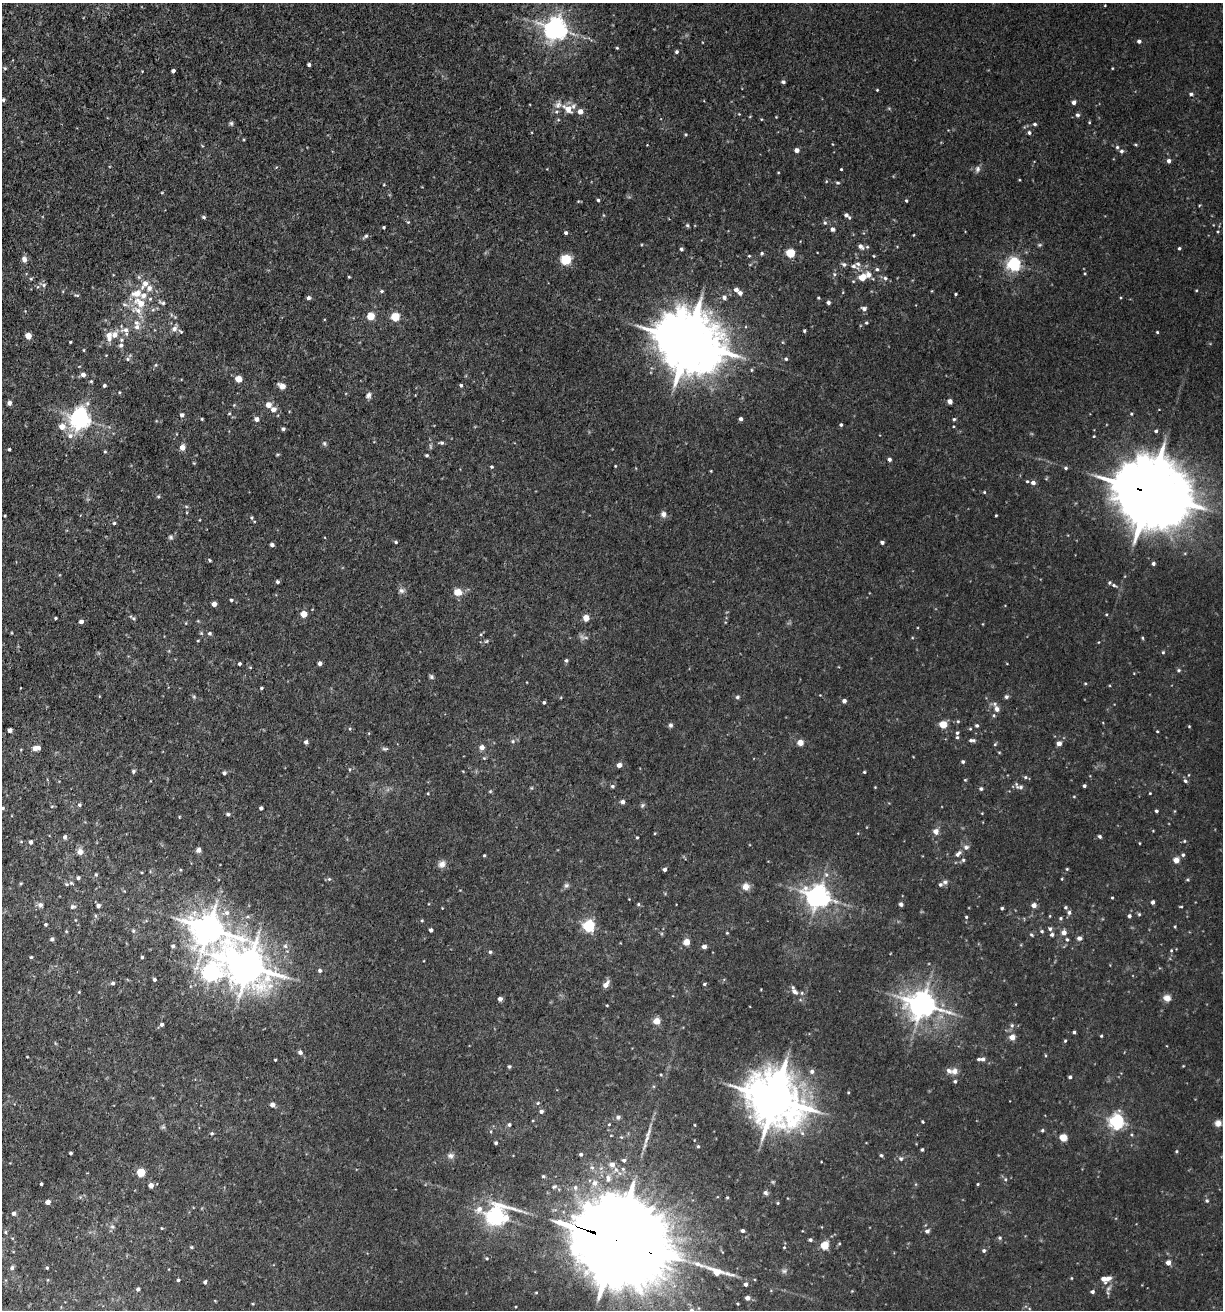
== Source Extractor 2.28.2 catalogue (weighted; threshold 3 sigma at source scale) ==
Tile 11 of 4 x 4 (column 3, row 3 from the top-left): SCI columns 2789-4009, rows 1360-2667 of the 5408 x 5343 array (HDU 1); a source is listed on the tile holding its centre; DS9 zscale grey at full resolution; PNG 1225 x 1312 px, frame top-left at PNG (2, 3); no overlay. Shown black and unused: <1% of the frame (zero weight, under 3 of 5 exposures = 5% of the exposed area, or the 3 px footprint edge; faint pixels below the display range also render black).
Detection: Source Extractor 2.28.2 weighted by HDU 2 'WHT'; one run over the whole footprint, this tile lists its part. Background 0.0203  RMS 0.0034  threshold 0.0152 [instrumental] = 3 sigma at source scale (4.5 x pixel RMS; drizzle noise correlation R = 1.50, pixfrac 1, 0.05/0.05 arcsec/px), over >= 5 px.
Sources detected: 447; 2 too faint to see at this stretch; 1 inside a brighter object's white glare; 2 long thin detections or spike segments (spike, bleed or trail) — not listed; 22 inside a brighter listed object's ellipse — not listed separately; the other 420 listed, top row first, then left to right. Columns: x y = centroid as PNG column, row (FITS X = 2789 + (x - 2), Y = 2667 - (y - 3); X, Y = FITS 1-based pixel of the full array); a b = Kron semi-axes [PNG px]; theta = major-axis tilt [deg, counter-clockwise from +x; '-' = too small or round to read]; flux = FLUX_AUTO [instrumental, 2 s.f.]
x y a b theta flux
1105 5 3 2 - 0.22
555 29 8 7 - 280
1139 41 4 4 - 0.89
617 48 4 3 - 0.35
677 52 4 4 - 0.71
309 65 4 3 - 0.88
5 68 5 4 - 0.39
1112 68 4 2 - 0.24
173 71 4 3 - 0.97
783 82 4 4 - 0.89
877 90 3 3 - 0.28
1191 94 5 4 - 0.64
3 100 6 5 - 0.63
1074 102 4 4 - 1.2
558 105 10 8 56 1.8
568 109 10 7 -39 3.7
580 111 5 5 - 2.2
739 114 4 3 - 0.23
1077 115 6 5 - 0.69
776 117 3 3 - 0.21
558 120 5 3 - 0.33
1089 122 4 3 - 0.28
231 123 6 5 - 0.66
1035 124 4 4 - 0.65
1029 133 5 4 - 0.69
686 135 4 3 - 0.36
832 144 4 2 - 0.21
1117 147 5 4 - 0.56
796 150 4 4 - 2.1
1121 151 5 5 - 0.8
1169 161 4 4 - 1.2
841 169 3 3 - 0.32
978 169 9 7 88 1.2
838 183 6 4 -1 0.5
162 193 5 3 - 0.29
598 200 4 3 - 0.46
578 201 5 3 - 0.33
906 201 3 3 - 0.44
603 215 5 3 - 0.25
846 215 5 4 - 0.86
204 217 5 4 - 0.59
408 222 4 4 - 0.34
825 223 6 5 - 0.62
687 225 5 4 - 0.54
384 227 3 3 - 0.41
832 229 4 4 - 1.1
566 233 4 4 - 0.68
913 235 4 2 - 0.25
366 236 8 5 39 0.71
1039 245 7 5 1 0.5
860 246 7 5 -41 1.4
867 247 5 5 - 0.5
1179 248 3 3 - 0.51
681 249 4 4 - 0.71
762 253 5 4 - 0.51
790 253 5 5 - 16
749 256 4 3 - 0.32
874 256 3 3 - 0.29
24 259 6 5 - 1.7
566 259 10 9 - 6.9
1014 264 5 5 - 81
853 266 13 7 -21 1.9
877 269 5 4 - 0.69
834 274 6 5 - 0.6
349 277 3 2 - 0.31
862 277 11 9 22 4.2
885 278 5 5 - 0.77
31 279 5 4 - 0.39
145 284 11 6 55 2.8
44 285 6 5 - 0.67
736 290 5 5 - 1.4
1196 290 4 3 - 0.28
382 291 5 4 - 0.57
740 293 4 4 - 1.5
956 294 3 2 - 0.4
77 295 8 4 -19 0.51
724 297 6 6 - 1.2
308 298 5 5 - 0.83
818 298 4 3 - 0.34
150 299 5 5 - 0.59
140 303 14 9 -33 5.3
162 303 11 5 -20 0.96
828 303 4 4 - 0.88
125 305 11 4 -5 1.1
864 308 7 5 -11 0.96
370 316 5 5 - 8.8
395 317 5 5 - 14
136 322 9 7 -12 1.7
866 323 4 3 - 0.38
174 329 7 7 - 1.7
126 330 14 8 4 2.7
804 331 3 3 - 0.44
1157 332 3 3 - 0.36
28 336 5 4 - 4.7
109 336 13 8 -83 2.8
688 341 20 16 -27 2500
70 342 3 2 - 0.32
121 345 6 5 - 0.9
84 350 4 3 - 0.27
128 359 6 5 - 0.68
786 359 5 4 - 0.53
156 365 5 5 - 0.41
752 370 5 4 - 0.4
83 375 5 5 - 1.6
238 379 5 4 - 5.6
91 381 4 4 - 0.39
104 385 4 3 - 0.62
461 385 4 4 - 0.62
282 386 5 4 - 4.2
119 392 5 3 - 0.29
368 395 8 7 - 1.1
950 401 4 4 - 2.7
9 403 4 4 - 1.2
268 405 5 5 - 2.7
274 409 7 7 - 1.7
229 414 5 3 - 0.3
1131 414 4 3 - 0.39
182 415 5 5 - 1.2
80 419 7 7 - 210
202 419 3 3 - 0.35
257 419 5 5 - 1.6
741 419 4 4 - 1
954 419 4 4 - 0.53
841 425 4 4 - 0.6
62 427 7 6 - 3.5
283 429 4 4 - 0.64
1156 431 4 4 - 0.57
70 436 9 7 -18 1.9
1094 436 3 3 - 0.29
324 443 7 5 -60 0.67
441 443 5 4 - 0.7
182 447 5 5 - 2.9
9 449 3 3 - 0.46
105 451 4 4 - 0.37
277 454 6 3 19 0.33
427 455 4 4 - 0.52
889 459 4 4 - 0.9
615 466 3 3 - 0.26
492 467 4 4 - 0.47
1066 468 5 4 - 0.54
711 471 3 2 - 0.26
1027 481 4 3 - 0.42
1033 483 5 4 - 1.3
984 492 4 3 - 0.34
1150 493 25 18 -24 4000
158 496 5 4 - 0.44
186 506 6 3 -19 0.4
663 514 8 7 - 1.5
996 515 3 2 - 0.35
5 516 3 2 - 0.31
252 518 5 5 - 0.47
114 523 4 4 - 0.51
171 537 7 6 - 0.68
396 542 4 3 - 0.55
882 542 4 3 - 0.97
272 545 4 4 - 1.1
210 560 4 3 - 0.38
1153 564 4 3 - 0.81
277 582 4 3 - 0.69
1114 585 6 4 -22 0.63
402 590 9 7 -6 1.1
458 592 11 9 1 3.1
231 600 4 3 - 0.53
214 604 4 4 - 2
303 614 5 4 - 5.4
1106 614 4 3 - 0.3
55 618 3 3 - 0.42
133 618 10 4 -32 0.7
586 618 4 4 - 5.6
81 621 5 4 - 1.1
186 623 5 3 - 0.27
210 633 5 5 - 0.63
1142 638 5 3 - 0.37
486 641 6 5 - 0.55
1163 652 4 4 - 0.41
566 660 5 4 - 0.64
320 663 4 4 - 1.3
239 664 3 3 - 0.62
1179 670 5 4 - 0.51
431 677 6 5 - 0.69
1085 683 5 3 - 0.33
20 688 3 2 - 0.19
261 688 4 3 - 0.43
820 695 3 2 - 0.19
194 697 6 4 -77 0.5
737 697 6 5 - 0.65
1006 697 6 5 - 0.67
844 701 4 4 - 1.2
544 702 3 3 - 0.53
997 709 8 6 -75 1.8
958 721 5 4 - 0.43
943 724 5 4 - 8.9
670 725 6 5 - 0.77
977 725 5 5 - 0.66
1189 726 4 3 - 0.29
350 729 5 4 - 0.41
970 729 4 4 - 0.35
10 730 4 4 - 1.6
1157 731 3 3 - 0.27
957 733 4 4 - 0.58
957 737 4 4 - 0.46
972 740 8 4 -1 0.96
513 741 5 5 - 0.58
306 742 4 4 - 1
800 743 7 6 - 2.1
1059 743 4 4 - 2.3
995 744 5 4 - 0.42
482 747 5 5 - 2.3
36 748 7 4 8 3.2
385 749 8 5 8 0.64
999 752 5 3 - 0.27
484 758 4 4 - 0.38
963 762 4 4 - 0.61
619 765 4 4 - 2
133 771 4 4 - 0.65
864 772 3 3 - 0.37
224 773 5 4 - 0.87
1025 777 6 5 - 0.63
965 780 4 4 - 0.31
1185 781 6 5 - 0.66
612 786 5 4 - 0.62
1019 786 14 6 -26 1.3
1084 786 3 3 - 0.68
875 787 3 3 - 0.24
531 788 5 4 - 0.39
981 789 4 4 - 0.72
490 791 5 4 - 0.38
428 793 4 4 - 0.3
1150 793 3 3 - 0.27
1074 796 4 3 - 0.27
622 802 5 5 - 1.1
79 805 5 5 - 0.58
642 805 7 5 47 0.63
3 808 6 5 - 0.59
261 808 4 4 - 0.91
1156 811 4 3 - 0.67
228 814 5 4 - 0.64
179 817 4 2 - 0.24
936 831 5 5 - 2.8
655 833 4 3 - 0.29
1100 836 4 4 - 0.71
65 837 5 4 - 0.89
637 837 3 3 - 0.38
1184 841 4 4 - 0.37
31 842 4 4 - 0.9
1139 843 4 2 - 0.23
966 847 8 6 3 1.2
198 850 6 5 - 1.2
80 852 7 7 - 2.1
958 854 10 5 43 1.3
484 855 3 3 - 0.39
1183 855 5 5 - 0.58
963 860 5 5 - 0.54
1176 860 4 4 - 3.8
442 864 10 8 45 1.8
664 869 4 4 - 0.9
1067 869 4 4 - 0.35
96 875 6 4 -90 0.45
78 878 4 4 - 0.69
329 879 6 6 - 0.57
1062 879 4 3 - 0.27
1187 880 5 3 - 0.38
945 882 7 6 - 0.95
71 883 5 5 - 0.54
566 885 7 7 - 0.86
746 887 10 10 - 2.3
818 896 8 7 - 300
1112 898 3 3 - 0.31
629 899 2 2 - 0.18
1153 902 4 4 - 1.1
638 904 5 4 - 0.53
901 904 5 4 - 0.77
40 905 8 7 - 1.2
1034 905 5 4 - 2.1
98 906 4 4 - 1.3
73 907 8 6 12 0.85
1065 907 4 4 - 0.58
1181 907 5 2 - 0.3
442 908 2 2 - 0.21
1002 908 3 3 - 0.52
1069 912 6 5 - 0.83
226 913 11 8 14 2.5
1139 914 5 4 - 0.45
96 916 6 4 -70 0.46
1050 916 4 3 - 0.27
1129 916 4 4 - 0.89
966 917 4 4 - 0.42
1061 918 5 4 - 0.54
75 920 5 3 - 0.3
422 921 4 3 - 0.34
46 924 4 3 - 0.55
588 926 5 5 - 46
1175 927 4 3 - 0.33
208 929 12 10 -25 680
1050 929 6 5 - 0.71
431 930 4 3 - 1
66 931 4 4 - 0.32
133 931 6 5 - 0.57
1042 931 4 4 - 0.57
727 933 4 3 - 0.33
1064 933 5 5 - 2.2
1031 935 5 4 - 0.44
1052 935 5 4 - 0.92
1079 938 6 5 - 1.2
52 939 5 4 - 0.83
1067 940 5 4 - 0.51
686 942 5 5 - 4.1
173 946 4 4 - 0.74
285 946 6 6 - 0.92
704 947 4 4 - 1.9
1171 950 5 4 - 0.37
490 952 4 4 - 0.59
31 957 3 3 - 0.4
142 957 4 3 - 0.58
248 966 16 12 -35 880
320 970 5 5 - 0.72
211 973 9 8 - 150
154 980 4 3 - 0.64
113 983 4 4 - 0.73
606 984 10 5 53 2
704 984 4 3 - 0.46
79 992 3 3 - 0.29
794 992 9 6 -39 1.6
1167 998 9 8 - 2
500 999 4 4 - 1.5
922 1004 9 8 - 470
607 1005 3 3 - 0.27
656 1021 8 8 - 2.4
161 1024 4 4 - 0.81
1012 1025 6 5 - 0.77
1074 1032 3 3 - 0.5
1101 1036 3 3 - 0.34
1012 1037 5 5 - 3.6
1065 1041 4 3 - 0.36
300 1052 5 4 - 1.1
1045 1055 5 3 - 0.29
27 1057 3 2 - 0.19
983 1059 6 5 - 1.2
275 1060 3 2 - 0.3
509 1066 5 4 - 0.48
1183 1066 3 3 - 0.24
812 1071 6 6 - 0.97
954 1071 10 9 - 1.9
661 1075 4 4 - 0.37
1070 1077 4 3 - 0.77
955 1081 4 4 - 0.6
848 1092 3 3 - 0.3
774 1099 17 13 -26 1600
538 1103 5 4 - 0.49
272 1105 5 4 - 1.8
541 1111 5 4 - 1
618 1117 7 6 - 0.93
1116 1121 6 6 - 93
923 1122 3 3 - 0.38
1218 1123 8 8 - 1.8
609 1124 4 3 - 0.3
509 1125 5 4 - 0.69
163 1127 6 5 - 0.58
1042 1130 5 4 - 0.48
212 1133 5 5 - 0.53
1063 1138 5 4 - 10
496 1143 3 3 - 0.79
698 1146 4 4 - 0.44
922 1150 3 3 - 0.56
1176 1151 4 4 - 0.36
71 1153 4 3 - 0.6
581 1154 4 4 - 0.61
881 1155 4 4 - 0.61
451 1156 10 8 5 1.2
901 1159 7 7 - 0.85
624 1160 5 5 - 0.78
612 1164 7 7 - 2.1
623 1169 6 6 - 0.74
140 1172 5 5 - 13
543 1176 5 4 - 0.48
608 1178 12 7 83 2.2
1005 1179 5 5 - 0.47
594 1183 8 7 - 2.1
41 1184 3 3 - 0.56
978 1184 3 3 - 0.33
151 1186 4 4 - 2.3
575 1187 7 6 - 1.1
765 1193 6 5 - 0.89
727 1197 3 3 - 0.37
1207 1201 6 5 - 0.59
48 1202 4 4 - 2.2
778 1203 4 3 - 0.33
14 1213 4 4 - 0.89
496 1216 10 8 3 190
112 1227 6 5 - 0.74
162 1228 4 3 - 0.32
743 1231 4 3 - 0.88
927 1231 6 5 - 0.95
6 1232 4 4 - 0.38
1000 1238 5 5 - 0.55
810 1240 4 4 - 0.68
618 1241 47 20 -20 13000
839 1244 5 3 - 0.31
824 1245 5 5 - 13
191 1247 5 4 - 0.38
784 1247 4 3 - 0.34
984 1251 5 5 - 0.73
487 1258 6 4 -21 0.45
1168 1262 5 4 - 2.4
12 1268 5 5 - 0.84
47 1268 3 3 - 0.33
784 1271 9 6 0 0.99
718 1272 30 9 -15 7.8
1071 1278 4 3 - 0.27
1103 1279 8 6 -55 2.3
178 1280 4 3 - 0.62
205 1282 4 3 - 0.93
745 1284 5 5 - 0.93
1108 1288 11 5 52 1.2
138 1289 4 4 - 0.86
536 1292 4 3 - 0.3
1092 1292 4 4 - 0.88
747 1298 5 4 - 2.1
215 1301 5 3 - 0.26
691 1310 6 6 - 1.1
Overlapping masked pixels (flux is a lower limit): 2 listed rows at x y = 1150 493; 618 1241
Isophote crosses this tile's border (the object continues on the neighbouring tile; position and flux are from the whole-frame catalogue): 2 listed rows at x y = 3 808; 691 1310